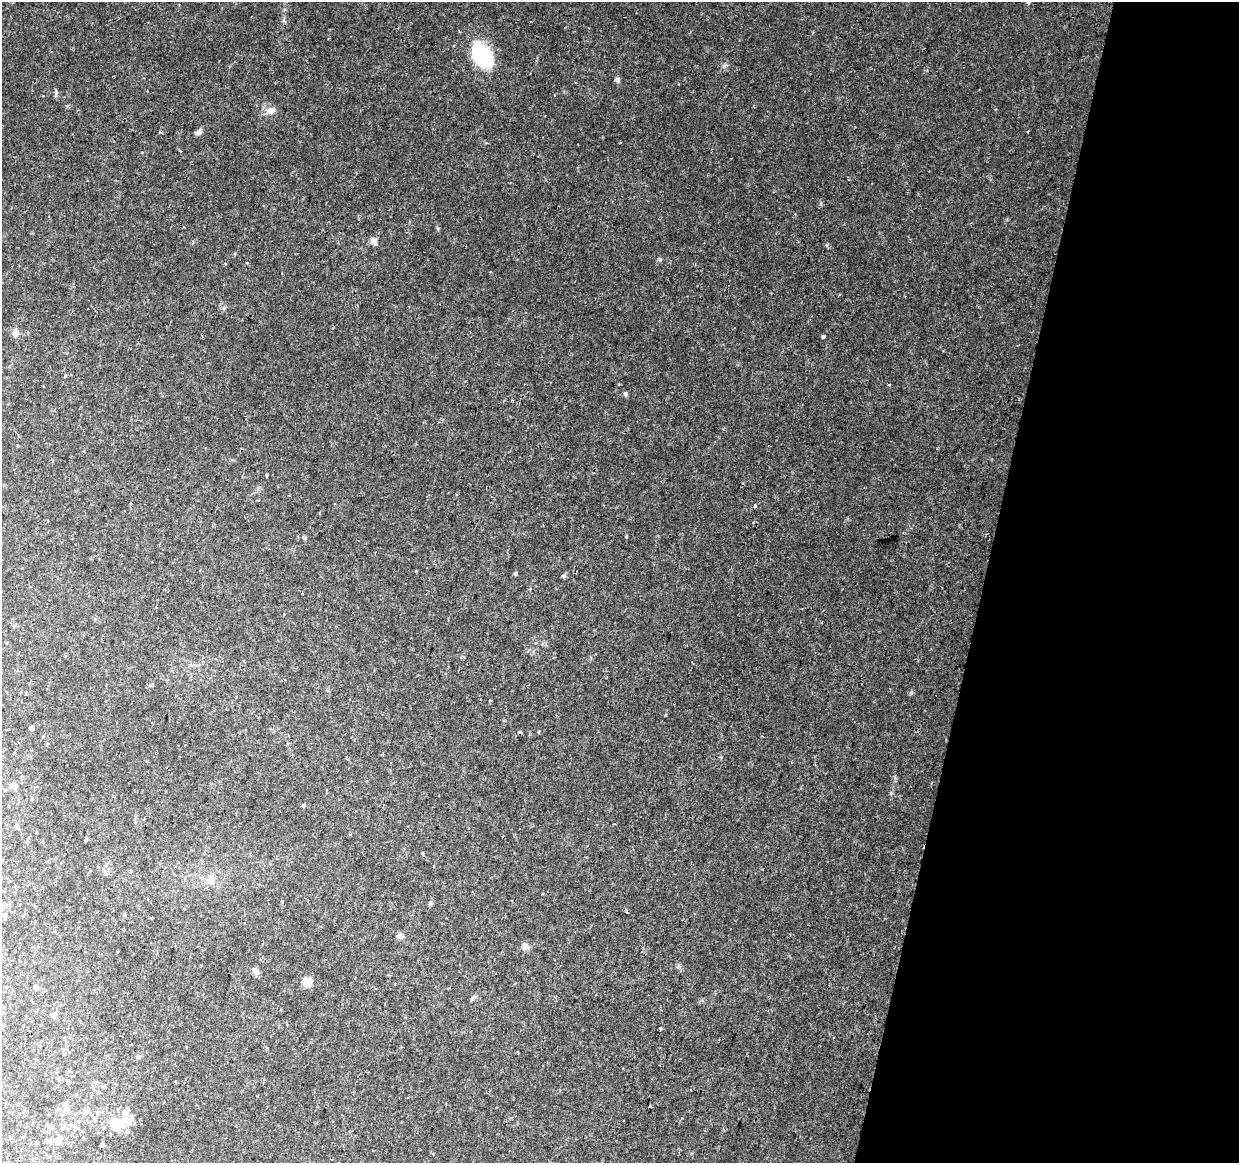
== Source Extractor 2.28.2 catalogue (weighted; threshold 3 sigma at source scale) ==
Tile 8 of 4 x 4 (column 4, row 2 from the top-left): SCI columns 3731-4967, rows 2656-3816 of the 4977 x 5249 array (HDU 1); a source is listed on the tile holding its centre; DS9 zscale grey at full resolution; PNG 1241 x 1165 px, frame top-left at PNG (2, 2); no overlay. Shown black and unused: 21% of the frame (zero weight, under 2 of 3 exposures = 3% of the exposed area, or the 3 px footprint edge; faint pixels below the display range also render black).
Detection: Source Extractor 2.28.2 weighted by HDU 2 'WHT'; one run over the whole footprint, this tile lists its part. Background 0.0373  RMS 0.0039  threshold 0.0177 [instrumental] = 3 sigma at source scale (4.5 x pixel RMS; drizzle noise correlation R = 1.50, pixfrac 1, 0.0396/0.0396 arcsec/px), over >= 5 px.
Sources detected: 52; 1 inside a brighter object's white glare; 4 cosmic-ray / hot-pixel residue — not listed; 1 inside a brighter listed object's ellipse — not listed separately; the other 46 listed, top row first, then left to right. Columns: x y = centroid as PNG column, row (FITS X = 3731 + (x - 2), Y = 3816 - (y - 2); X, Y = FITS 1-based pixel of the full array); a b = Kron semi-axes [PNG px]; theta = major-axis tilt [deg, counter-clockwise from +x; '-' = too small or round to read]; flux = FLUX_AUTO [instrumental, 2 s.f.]
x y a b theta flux
1028 3 5 3 - 0.37
482 55 35 19 -58 24
618 80 7 6 - 1
56 94 11 3 75 0.56
271 111 13 9 21 2.5
198 132 10 6 44 1.1
373 241 10 8 -53 1.6
15 333 10 9 - 1.9
823 337 3 3 - 1
65 376 4 4 - 0.43
625 394 6 5 - 0.62
267 475 3 3 - 0.56
755 506 3 3 - 1.5
626 536 3 3 - 0.99
304 538 6 4 18 0.43
515 574 4 4 - 0.69
563 576 5 4 - 1.1
31 728 4 4 - 1.3
721 757 5 4 - 0.42
12 785 7 7 - 1.7
86 840 5 3 - 0.39
2 860 4 3 - 0.41
211 880 11 9 70 2.8
430 903 6 5 - 0.7
5 915 6 5 - 1.1
152 918 3 2 - 0.36
400 936 8 7 - 1.4
525 946 9 9 - 1.8
255 971 10 7 -85 1.4
307 982 11 10 - 3.2
36 987 5 5 - 1.1
54 1015 8 6 -82 1.1
660 1029 3 3 - 0.62
64 1054 5 4 - 0.42
138 1057 6 5 - 0.82
650 1106 3 2 - 0.55
66 1110 8 6 42 1.5
87 1110 7 7 - 1.4
125 1116 29 11 77 5.5
95 1119 6 4 -72 0.53
63 1126 6 6 - 1.1
117 1126 7 7 - 9.1
51 1128 7 6 - 0.88
58 1140 6 6 - 4.1
51 1142 7 6 - 1
103 1145 4 4 - 2.6
Isophote crosses this tile's border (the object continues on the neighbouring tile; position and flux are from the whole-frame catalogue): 2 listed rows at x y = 2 860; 5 915
Unlisted compact peaks at least as high as the median listed source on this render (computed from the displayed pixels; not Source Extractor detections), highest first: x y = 911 693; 660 259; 724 66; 438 228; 826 245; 891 793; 224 308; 416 571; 821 203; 284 21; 225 264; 538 731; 530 589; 247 263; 422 853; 895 777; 490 700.